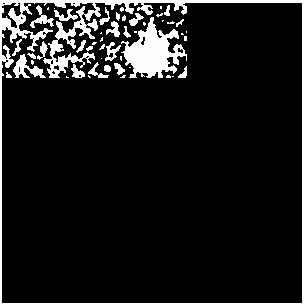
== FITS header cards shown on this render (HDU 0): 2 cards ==
NAXIS1  =                  300
NAXIS2  =                  300

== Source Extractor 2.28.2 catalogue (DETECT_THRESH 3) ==
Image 300 x 300 px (HDU 0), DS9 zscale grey, 1 PNG px = 1 image px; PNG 304 x 304 px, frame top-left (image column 1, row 300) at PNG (2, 3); no overlay
Background 0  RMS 0.38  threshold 1.13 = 3 sigma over >= 5 px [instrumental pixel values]
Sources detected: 12; all 12 listed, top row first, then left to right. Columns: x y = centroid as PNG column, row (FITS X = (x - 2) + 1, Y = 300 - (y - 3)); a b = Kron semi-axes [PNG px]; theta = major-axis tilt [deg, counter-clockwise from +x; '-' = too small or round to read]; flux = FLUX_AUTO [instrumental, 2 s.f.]
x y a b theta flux
112 3 4 2 - 22
58 4 5 3 - 41
43 17 3 3 - 28
133 22 5 5 - 220
87 30 4 3 - 40
141 33 5 4 - 110
56 47 5 5 - 110
43 49 5 4 - 160
152 55 16 16 - 6200
74 59 5 4 - 140
21 60 6 4 60 73
107 68 4 4 - 97
At the frame edge (FLAGS 8, measured only in part): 2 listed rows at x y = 112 3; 58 4